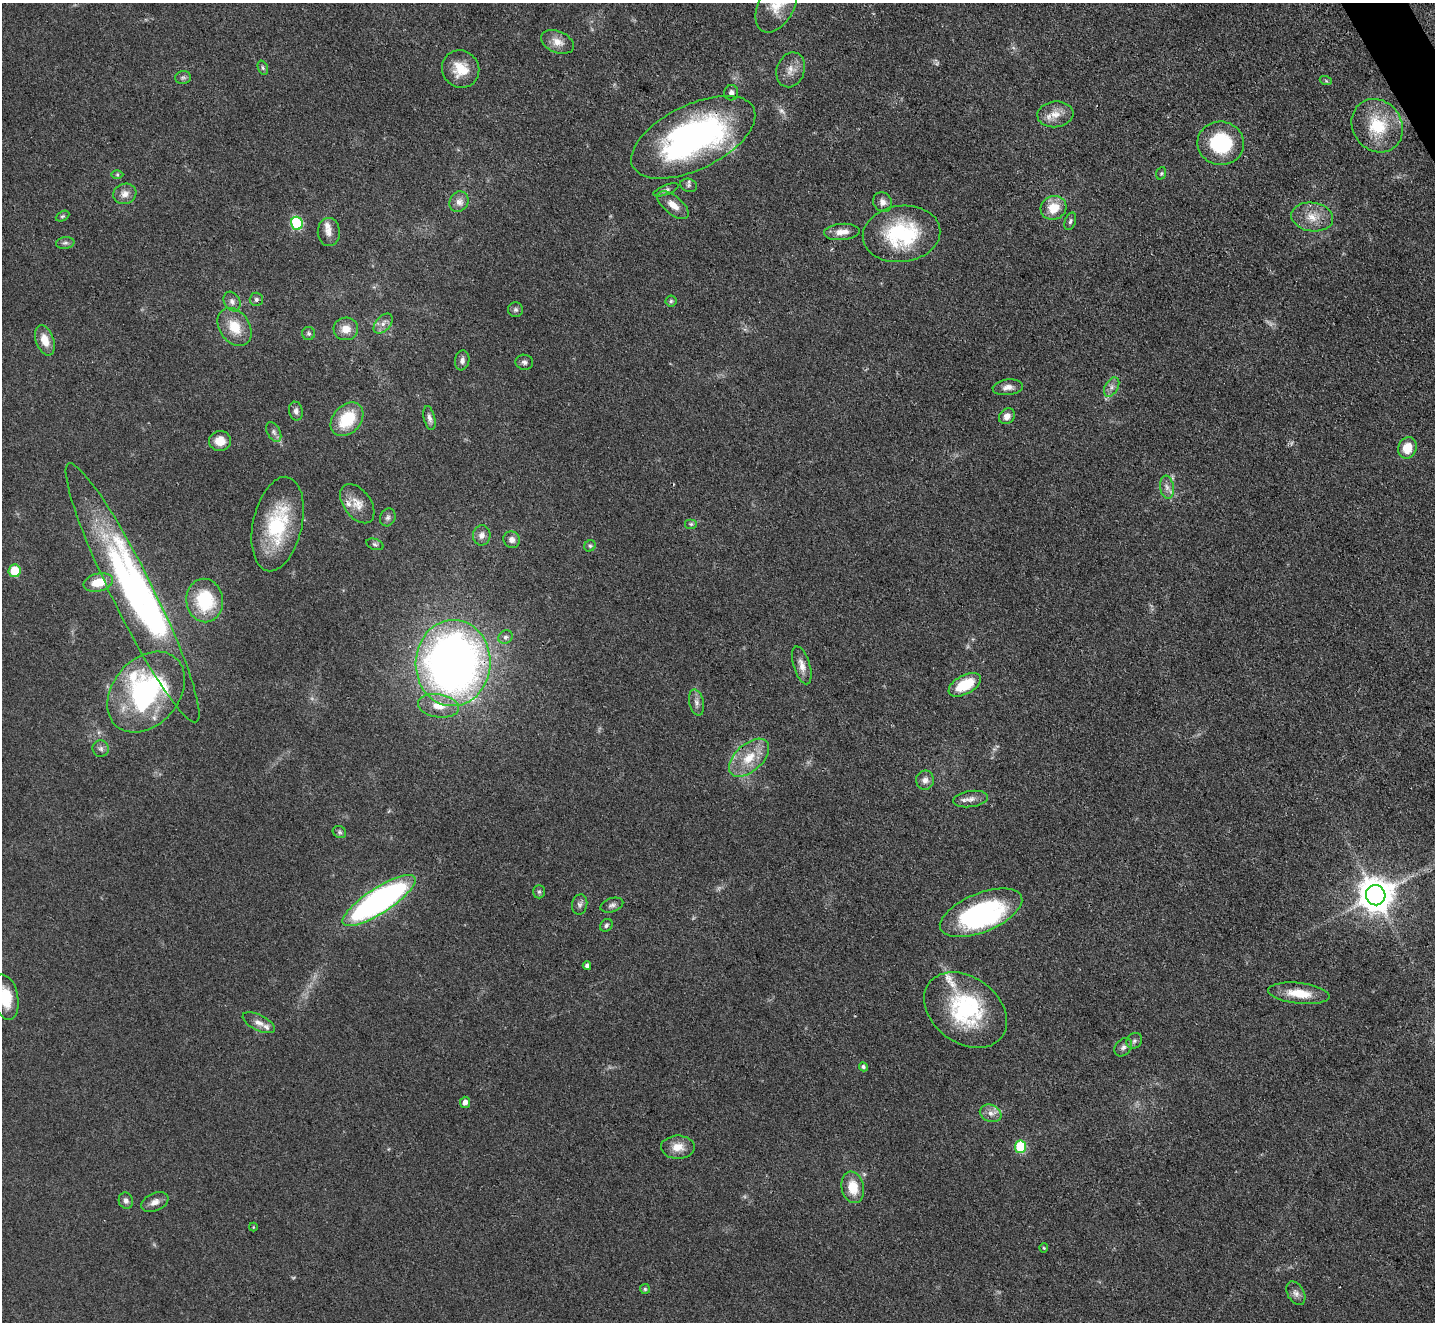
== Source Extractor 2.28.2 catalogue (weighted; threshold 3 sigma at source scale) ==
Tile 10 of 4 x 4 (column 2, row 3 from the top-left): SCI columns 1437-2869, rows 1613-2932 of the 5739 x 5728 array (HDU 1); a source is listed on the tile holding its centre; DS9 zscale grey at full resolution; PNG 1437 x 1324 px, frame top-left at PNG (2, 3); each listed source drawn as its Kron ellipse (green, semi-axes under 4 px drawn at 4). Shown black and unused: <1% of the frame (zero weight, under 3 of 4 exposures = <1% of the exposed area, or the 3 px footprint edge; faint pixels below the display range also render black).
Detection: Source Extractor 2.28.2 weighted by HDU 2 'WHT'; one run over the whole footprint, this tile lists its part. Background 0.0737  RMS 0.0063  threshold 0.0283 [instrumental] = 3 sigma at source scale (4.5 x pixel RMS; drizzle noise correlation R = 1.50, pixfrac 1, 0.05/0.05 arcsec/px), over >= 5 px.
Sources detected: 112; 2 too faint to see at this stretch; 4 inside a brighter object's white glare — neither listed nor drawn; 6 inside a brighter listed object's ellipse — not listed separately; the other 100 listed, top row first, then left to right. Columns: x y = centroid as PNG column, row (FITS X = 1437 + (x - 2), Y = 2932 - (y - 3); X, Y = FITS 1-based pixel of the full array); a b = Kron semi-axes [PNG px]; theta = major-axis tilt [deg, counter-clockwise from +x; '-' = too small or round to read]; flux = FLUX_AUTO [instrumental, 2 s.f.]
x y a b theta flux
776 5 29 18 62 17
557 42 17 10 -23 6.7
263 68 7 5 -72 1.2
461 69 19 18 - 14
791 70 18 14 70 7.2
183 78 8 6 10 1.6
1326 81 6 4 -19 0.82
731 93 7 7 - 2.5
1055 114 18 13 7 8.2
1377 126 28 24 -54 30
693 137 67 32 26 200
1221 143 23 21 -7 44
1161 173 6 5 - 0.95
117 175 6 4 0 0.89
689 185 8 6 -16 1.7
666 190 13 5 21 1.9
125 194 12 10 18 4.8
459 202 11 9 57 4.3
882 202 10 9 - 3.7
673 205 19 9 -39 6.7
1054 208 13 11 24 13
62 216 7 4 26 1.1
1312 217 21 14 -8 11
1070 221 9 5 71 1.6
297 223 6 6 - 50
329 232 14 11 -90 4.7
842 232 18 8 4 6.3
902 234 39 28 7 55
65 243 9 6 9 1.8
256 299 7 6 - 1.7
671 301 5 5 - 1.1
232 302 10 7 -60 3.2
516 310 7 7 - 1.8
383 324 11 7 49 3.7
235 327 20 15 -55 15
346 329 12 11 - 7.1
309 333 6 6 - 1.4
45 340 16 9 -70 9.1
462 360 10 7 81 2.9
524 362 9 7 -8 2.1
1008 387 15 8 6 4.2
1112 387 10 6 60 3
296 411 9 7 -77 2.6
1007 416 8 7 - 4
429 418 12 5 -77 2.7
347 419 19 13 48 26
274 432 10 6 -62 2.2
220 441 11 10 - 8.3
1407 448 11 9 70 13
1167 487 11 7 -81 3.4
357 504 22 13 -54 8.8
388 517 9 7 65 2.2
278 524 48 24 77 49
691 524 6 5 - 1.1
482 535 10 8 88 3.9
512 540 8 8 - 3.3
375 544 9 5 -19 1.4
590 546 6 5 - 1.3
15 571 6 6 - 17
98 582 15 8 13 14
132 593 144 20 -64 160
205 600 22 18 -82 36
505 637 7 6 - 1.7
453 663 43 37 87 450
802 665 19 8 -73 5.6
965 685 18 9 28 21
146 692 45 33 49 110
696 703 13 7 -77 3.2
438 706 21 11 -9 10
101 749 8 8 - 2.2
749 758 24 13 42 17
925 780 9 9 - 3.4
971 799 18 8 8 4.1
339 832 7 5 -35 1.3
539 892 6 5 - 1.2
1376 895 10 9 - 1400
379 901 43 13 33 220
580 904 10 7 78 2.3
612 905 12 7 19 2.3
981 913 44 19 22 86
606 925 7 5 48 1.5
587 966 4 4 - 2
1299 993 31 10 -6 15
5 997 23 12 -78 21
965 1010 45 33 -37 64
259 1023 18 7 -26 4.6
1134 1041 8 7 - 2
1123 1047 10 7 49 2.5
863 1067 5 4 - 1.5
465 1102 6 5 - 3.5
991 1113 11 8 -21 4.5
678 1147 17 11 0 8.4
1020 1147 6 5 - 39
853 1187 16 11 -78 14
126 1201 8 7 - 2.3
155 1202 14 8 23 4.4
253 1227 4 4 - 0.57
1044 1248 4 4 - 0.67
645 1289 5 5 - 0.94
1296 1293 12 8 -60 3.3
Overlapping masked pixels (flux is a lower limit): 1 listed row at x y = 693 137
Isophote crosses this tile's border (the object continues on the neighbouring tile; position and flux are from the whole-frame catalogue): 2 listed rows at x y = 776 5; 5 997